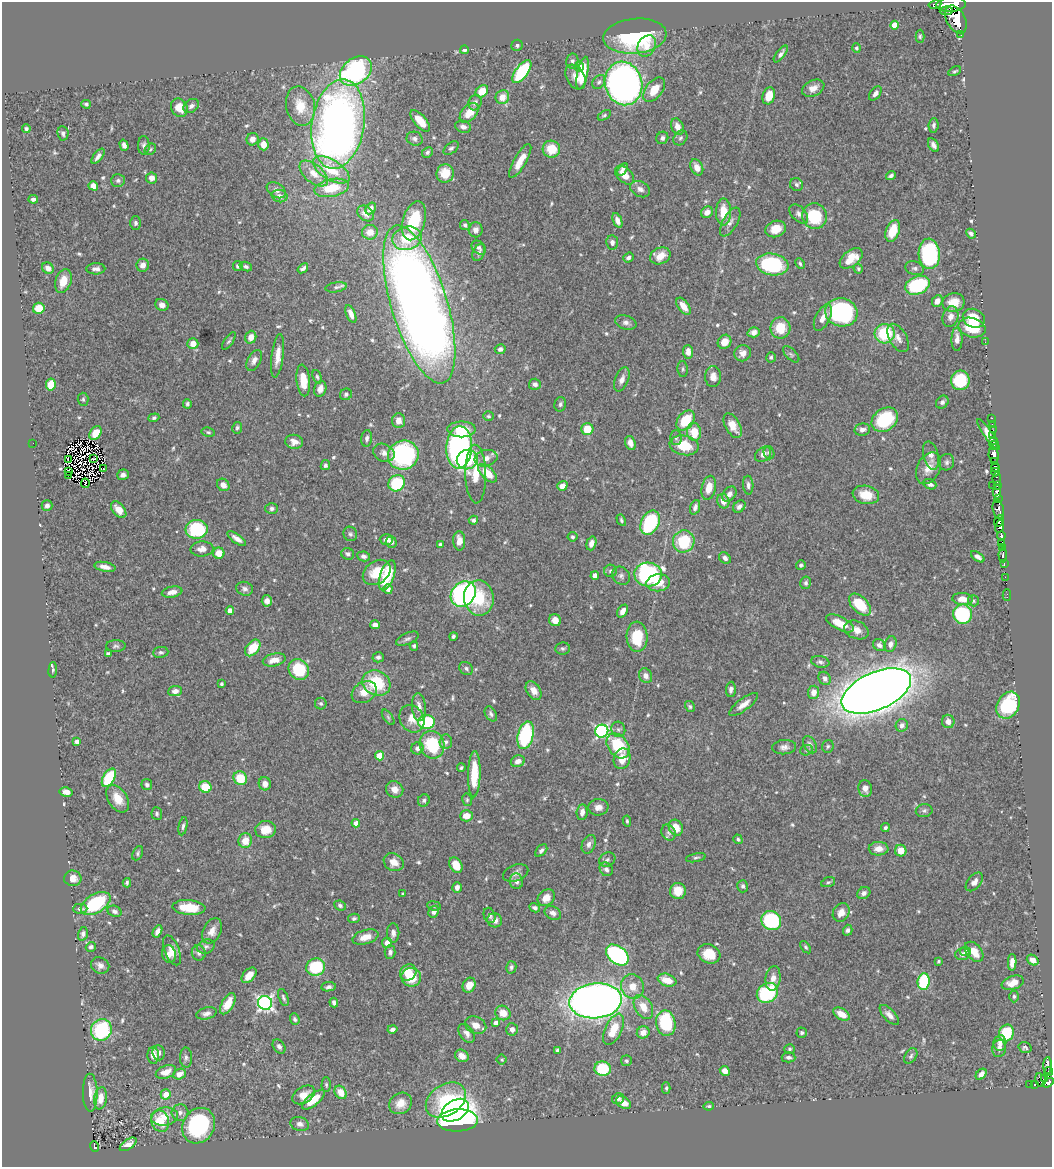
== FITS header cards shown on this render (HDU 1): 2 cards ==
NAXIS1  =                 1050
NAXIS2  =                 1165

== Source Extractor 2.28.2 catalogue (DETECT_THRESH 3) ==
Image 1050 x 1165 px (HDU 1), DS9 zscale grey, 1 PNG px = 1 image px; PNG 1054 x 1169 px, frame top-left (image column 1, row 1165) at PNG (2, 2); each listed source drawn as its Kron ellipse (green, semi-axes under 4 px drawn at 4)
Background 0.641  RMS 0.014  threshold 0.0431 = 3 sigma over >= 5 px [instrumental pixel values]
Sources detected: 627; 9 with non-positive FLUX_AUTO (blend fragments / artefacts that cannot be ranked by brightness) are neither listed nor drawn; of the other 618, the 500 brightest by FLUX_AUTO listed and drawn (118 fainter detections omitted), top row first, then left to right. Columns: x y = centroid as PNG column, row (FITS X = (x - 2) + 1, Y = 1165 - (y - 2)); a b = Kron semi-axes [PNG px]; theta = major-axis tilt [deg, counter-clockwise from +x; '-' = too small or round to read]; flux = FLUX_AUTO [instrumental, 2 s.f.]
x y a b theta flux
935 4 6 4 12 160
951 4 15 7 5 1600
946 11 6 3 8 170
956 19 15 9 -61 1700
895 25 4 4 - 19
960 34 3 2 - 25
635 36 32 17 6 100
920 36 6 4 90 1.7
517 45 6 5 - 1.7
647 46 11 8 57 11
856 48 5 4 - 1.9
464 50 4 3 - 2.5
781 54 10 4 53 3.7
572 61 7 6 - 2.3
579 67 5 4 - 7.5
356 71 17 13 38 160
955 71 7 4 26 1.6
522 72 13 6 54 63
582 73 17 5 78 22
576 77 13 9 -59 7.8
599 82 8 5 52 2.3
624 83 22 18 -77 420
813 88 12 8 25 8.1
654 90 14 8 51 17
482 91 7 5 41 16
875 93 8 5 52 4
769 96 9 6 73 14
502 97 7 6 - 11
475 103 8 6 73 3.6
86 104 5 3 - 1.8
191 106 8 6 37 3.8
300 106 20 14 -77 25
179 108 9 8 - 15
469 113 12 7 49 16
604 115 7 4 32 1.6
420 121 13 6 -49 16
338 124 45 26 81 650
934 125 7 5 83 2.4
463 127 8 6 -18 4.4
677 127 8 6 -68 7.2
26 129 4 4 - 2.1
63 133 7 5 -84 2.9
662 138 6 5 - 2.7
680 138 8 6 50 2.7
252 139 6 6 - 6.6
415 139 8 7 - 3.5
263 144 6 5 - 10
124 145 6 4 -73 3.6
144 145 9 6 -88 3.4
933 145 7 5 -60 4.2
451 148 9 5 38 2.7
150 149 6 5 - 1.5
551 149 9 8 - 22
427 152 6 5 - 2.6
98 156 9 4 52 4
520 161 19 6 59 13
697 167 8 6 -63 8
622 169 7 3 57 3.1
331 170 20 10 -31 26
314 173 17 9 -40 12
445 173 9 8 - 20
625 175 11 7 -44 9.7
891 176 5 3 - 2.7
152 178 5 5 - 5.8
118 181 7 6 - 2.8
796 185 7 6 - 2.6
93 186 5 4 - 6.4
332 188 17 9 12 25
640 189 10 7 -26 4.4
276 190 10 6 -33 3.8
280 196 8 6 -14 5.3
33 199 5 3 - 2.4
371 208 6 5 - 4.4
707 212 6 5 - 6.4
724 212 14 7 89 19
366 213 9 7 -39 6.3
799 214 11 7 -46 4.3
815 216 13 12 - 47
617 220 8 4 -68 4.9
414 221 20 11 74 43
730 222 16 7 60 5.8
135 223 7 5 -90 2.3
465 225 5 4 - 2.8
776 229 10 8 20 13
475 230 7 7 - 4.5
893 231 11 6 69 21
370 232 8 7 - 9.4
971 234 5 4 - 2.8
407 238 15 11 13 27
612 242 7 6 - 4
479 248 8 6 -41 2.8
479 252 9 6 64 2.7
929 254 15 10 -86 100
660 256 10 8 25 13
628 258 5 4 - 3.2
851 258 13 8 38 17
772 264 16 10 -10 100
800 264 5 3 - 1.7
143 265 6 6 - 6
238 266 5 5 - 3.2
246 267 6 4 -20 2.3
48 268 6 5 - 5.7
303 268 6 3 40 2.6
915 268 9 6 -18 3
96 269 9 5 2 4.2
858 269 5 4 - 1.6
63 281 12 8 72 14
917 285 13 9 22 75
336 287 11 5 10 2.4
937 301 6 5 - 6.7
953 302 11 9 10 15
419 304 82 28 -73 1300
162 305 7 5 -29 5.3
683 306 10 5 -54 10
39 308 6 5 - 26
841 312 16 14 -13 130
351 314 9 4 -68 6.5
950 317 10 8 75 6.1
823 318 14 7 64 8.5
974 318 11 9 -25 25
626 322 11 7 -17 4.1
780 328 10 10 - 22
972 328 14 9 -15 32
754 332 6 5 - 5.1
885 334 10 9 - 49
251 337 6 5 - 8.2
898 338 15 8 -59 6.9
957 339 12 5 89 6.3
229 341 10 3 54 1.7
724 342 7 6 - 10
985 342 2 2 - 17
193 344 5 5 - 10
500 349 5 5 - 3.6
688 352 6 5 - 6.4
743 353 8 8 - 7.1
791 354 10 5 -45 2.3
278 356 22 6 83 10
771 357 5 5 - 1.8
254 360 11 6 62 5.7
683 369 8 5 -87 2
317 377 7 4 -73 1.8
713 377 10 8 -89 7
622 379 13 6 68 5.8
303 380 16 6 -84 19
960 380 10 9 - 55
535 384 6 5 - 4.1
51 385 6 5 - 19
320 389 8 6 73 7.2
346 394 6 5 - 2
83 399 6 5 - 1.8
942 402 7 5 47 2.8
187 404 5 4 - 1.9
560 404 7 5 75 2.5
488 416 5 4 - 1.6
154 418 5 4 - 2.2
992 418 2 2 - 7.8
686 420 11 7 52 33
885 420 14 11 36 60
398 421 7 6 - 8.8
992 424 2 2 - 6.6
733 426 13 7 -62 10
237 428 6 5 - 1.8
462 429 14 8 -1 21
587 429 6 6 - 22
862 430 8 6 12 4.1
993 430 2 2 - 7.3
208 432 7 4 -10 1.8
694 432 9 7 -83 21
95 433 7 5 57 12
988 435 18 4 -55 11
993 435 3 2 - 3.6
367 438 8 5 83 2.7
676 438 7 5 -88 2.7
993 440 3 2 - 17
294 442 9 7 -9 6.1
33 443 2 2 - 8
630 443 7 5 -70 5.3
684 445 15 9 -10 28
994 445 4 3 - 16
459 447 21 13 87 320
384 453 11 8 -25 5.4
769 453 7 5 -75 1.8
763 454 9 6 41 6
403 455 15 14 - 130
994 455 8 5 -84 600
931 456 14 7 -76 6.8
486 458 12 8 12 8
68 459 3 2 - 1.8
94 459 3 2 - 1.9
467 460 11 9 22 25
947 462 8 7 - 2.9
995 462 3 2 - 14
325 465 5 4 - 2.3
995 467 4 3 - 130
928 468 17 11 63 11
103 469 3 2 - 5.4
69 471 3 2 - 1.6
995 472 4 3 - 99
487 473 12 6 -43 18
476 474 29 10 -89 23
68 475 3 2 - 69
123 475 6 5 - 3.7
997 479 7 3 -83 41
85 483 5 2 - 3.2
397 483 9 7 41 49
930 484 7 5 -26 3.8
223 485 7 5 -45 5.9
748 485 9 5 -87 3.1
992 485 2 2 - 4.7
997 485 3 2 - 24
562 486 5 4 - 6.5
709 488 12 7 77 12
997 492 7 4 90 190
729 494 8 6 49 5.2
866 495 13 9 -12 17
998 499 3 3 - 26
723 501 7 6 - 7.2
47 506 5 5 - 3.2
695 507 8 4 69 3.9
739 507 7 5 47 3.6
272 508 6 5 - 2.4
998 509 10 5 -79 230
119 510 10 6 -49 11
473 520 4 4 - 2.6
621 520 6 4 -60 1.8
999 521 6 4 65 340
650 523 13 8 63 80
1000 526 6 4 71 320
197 529 11 9 5 71
350 534 7 6 - 2.3
1001 536 4 3 - 210
572 537 5 4 - 1.9
237 539 11 4 -34 6.2
386 540 6 5 - 5.6
459 541 10 6 -87 8.5
684 541 11 10 - 48
391 542 6 5 - 3.2
591 543 7 5 72 5.1
1001 543 4 4 - 150
440 544 4 3 - 1.7
1003 548 3 3 - 130
202 549 11 7 5 6.3
219 553 6 5 - 13
348 554 6 5 - 3.2
1003 555 7 3 -86 92
364 556 6 5 - 3.4
978 557 8 4 -34 3.4
725 558 6 5 - 3.4
1004 564 3 2 - 51
801 565 5 4 - 2.1
105 567 11 4 -11 5.7
610 571 6 6 - 2.4
377 572 15 11 37 25
648 574 13 12 - 160
387 575 16 7 70 41
595 576 4 4 - 7.2
621 576 10 8 -45 3.7
1005 577 2 2 - 5.8
658 583 12 8 8 15
806 583 6 5 - 2.7
245 589 8 7 - 3.7
388 589 5 4 - 4.7
172 592 10 5 10 7.1
463 594 14 11 47 220
1007 595 6 2 90 8
479 598 17 15 -82 43
963 599 10 6 -4 9.2
267 601 5 5 - 5.8
973 601 5 5 - 1.5
860 605 13 8 -45 32
230 611 4 4 - 10
623 611 7 5 56 6.2
962 614 10 9 - 76
555 620 6 6 - 6.9
840 623 15 6 -26 16
375 625 5 4 - 5.4
856 630 13 9 -22 8
453 636 4 3 - 2.2
637 637 15 10 -87 36
407 639 12 5 23 3.2
890 644 8 6 74 4.5
879 645 7 5 -34 3.7
116 646 9 6 2 2.6
414 646 5 4 - 2
253 648 9 6 50 24
563 648 7 6 - 2.2
161 652 7 5 7 2.2
108 653 4 3 - 2
378 657 5 5 - 2.8
274 660 11 6 13 9.6
820 662 9 5 -11 3
466 668 7 6 - 2.7
53 670 8 4 87 2.1
299 670 11 9 -49 49
646 676 8 6 -63 5.3
825 678 7 6 - 4.4
376 683 14 12 -27 45
221 684 4 3 - 1.8
731 689 7 5 86 3.1
175 691 7 5 6 4.9
534 691 10 7 -56 8.9
876 691 37 18 24 2500
364 692 13 10 32 12
813 692 6 5 - 7.8
321 703 6 5 - 2
744 704 18 6 37 8.1
1008 705 14 10 59 69
690 706 5 4 - 1.8
419 707 14 7 -85 8.6
491 714 8 5 -59 2.9
388 717 9 4 -55 2
412 719 14 12 -59 12
948 721 7 6 - 6.3
427 722 8 7 - 68
902 725 6 6 - 4.4
618 729 8 7 - 2.5
602 731 7 6 - 180
526 735 14 7 76 90
77 742 4 4 - 5.3
446 742 7 6 - 3
432 745 14 12 -69 51
810 745 9 6 -59 3.6
618 746 14 10 -53 41
828 746 6 5 - 1.8
784 747 12 7 5 4.7
417 748 6 6 - 3.8
806 750 6 5 - 1.7
379 756 4 4 - 22
622 759 10 8 74 14
518 761 7 5 23 5.8
461 768 4 3 - 1.7
474 774 23 6 89 31
109 778 10 5 60 65
240 778 7 6 - 27
265 784 7 6 - 5.4
147 785 5 5 - 2.4
205 787 6 5 - 25
865 788 8 6 -79 6.2
395 789 9 8 - 7.9
66 792 6 4 -11 5.4
118 799 15 9 -57 15
467 800 6 5 - 1.7
424 801 6 5 - 2.3
598 807 10 8 6 6.3
924 811 8 6 11 2.8
582 812 8 5 83 5.9
157 814 6 5 - 2
466 816 6 5 - 11
627 821 5 3 - 1.5
356 823 4 4 - 7.5
183 826 9 4 79 2.6
676 828 8 7 - 16
885 828 4 3 - 2
266 830 10 8 5 14
669 833 8 6 -62 2.9
738 839 5 4 - 1.6
245 841 7 6 - 14
589 844 10 6 67 4.5
879 849 10 7 2 7.8
541 850 7 4 47 2.8
901 851 6 5 - 13
138 853 7 5 65 1.9
696 858 10 4 11 2.1
607 860 8 7 - 3.1
394 862 10 8 -30 10
456 865 8 6 -63 14
606 869 7 6 - 3.4
516 873 13 8 19 5.3
73 878 8 8 - 8.4
516 881 8 6 -83 4.2
828 882 7 4 19 1.9
974 882 11 6 50 6.1
127 883 5 3 - 1.8
743 886 6 5 - 2.8
457 887 5 4 - 4.7
678 891 8 8 - 16
864 893 7 5 31 3.3
403 894 3 3 - 1.7
546 898 9 7 42 11
96 903 16 9 31 75
340 905 6 4 -26 2.3
434 906 7 4 -7 1.8
189 907 16 7 -5 27
535 908 5 4 - 2.6
80 909 7 5 1 2.6
114 911 7 5 -23 3.7
434 912 6 5 - 4.2
553 913 9 6 -31 4.7
841 913 10 8 58 8.8
489 915 8 5 -70 3
354 918 6 4 11 1.8
495 920 7 7 - 6.6
771 921 10 9 - 91
848 930 5 4 - 2.8
157 931 6 4 61 5.4
212 931 13 9 64 7.9
393 933 10 6 -89 4.3
83 934 7 4 76 2.8
365 937 13 7 16 10
387 943 5 5 - 10
91 947 5 4 - 2.7
206 947 9 6 20 2.8
806 947 7 4 -53 1.8
172 950 16 7 -69 11
965 951 5 4 - 2.9
390 952 7 5 87 3.3
974 952 11 7 -50 15
199 953 7 7 - 3.4
169 954 9 7 -80 6.5
709 954 11 9 -21 23
962 954 7 6 - 4.9
617 955 13 8 -39 180
1033 960 6 5 - 8.3
939 961 3 3 - 1.6
1012 962 8 4 88 7.2
100 965 9 8 - 5.2
316 967 9 8 - 55
511 967 6 5 - 2.4
408 973 9 7 46 16
249 975 9 5 49 11
411 977 10 9 - 24
773 978 12 7 83 8.2
667 980 9 6 -20 16
924 981 8 6 83 73
1013 983 11 7 19 12
469 985 8 6 63 13
633 986 12 11 - 13
328 987 7 4 7 2.7
767 993 11 9 35 81
1014 996 6 4 90 1.9
283 997 9 4 -71 2.4
596 1001 26 17 6 850
334 1002 5 3 - 3.1
265 1003 7 7 - 270
228 1004 12 6 60 16
643 1007 13 8 -60 13
206 1013 10 6 13 4.4
503 1013 8 7 - 13
842 1014 9 5 -32 12
889 1015 13 5 -47 5.9
295 1019 6 4 -69 2.1
496 1023 4 4 - 4.4
666 1023 13 9 -78 69
475 1025 11 8 -25 8.7
392 1029 5 3 - 3.1
512 1029 6 6 - 5.1
613 1029 17 8 64 22
101 1030 11 10 - 85
643 1032 6 6 - 7.8
467 1033 10 7 -55 5.3
802 1033 5 5 - 1.8
1006 1033 8 7 - 41
1000 1043 8 6 81 4.8
279 1046 8 5 -55 3.4
1025 1047 6 5 - 2
790 1049 5 4 - 1.7
999 1049 8 6 81 5.3
558 1050 4 3 - 1.8
158 1053 7 6 - 4.1
153 1055 8 6 -87 9.5
462 1056 7 6 - 8.9
911 1056 8 5 55 2.3
186 1057 10 6 -88 2.9
788 1057 7 5 -2 2.8
502 1059 5 5 - 1.5
626 1061 5 5 - 2.1
1048 1066 8 3 89 81
603 1069 8 7 - 47
725 1071 5 4 - 7.3
1049 1071 4 3 - 79
166 1072 10 6 20 11
179 1074 6 5 - 8.4
981 1074 6 4 46 5.2
1045 1079 4 3 - 14
1040 1080 7 5 -76 60
1048 1083 6 4 33 280
326 1085 7 4 89 1.7
1030 1085 2 2 - 2.5
1034 1085 3 3 - 11
666 1088 5 4 - 1.6
341 1092 7 5 -56 12
90 1093 19 7 -89 8.4
166 1094 5 5 - 11
304 1095 12 8 32 10
101 1098 11 6 81 11
618 1099 6 5 - 2.5
313 1100 14 5 40 21
446 1100 22 15 33 68
401 1103 12 10 35 11
623 1103 8 5 -33 11
709 1106 5 4 - 1.6
455 1110 15 10 32 290
180 1113 8 8 - 4.4
165 1116 13 9 4 11
458 1120 20 11 3 420
160 1121 11 8 -70 23
300 1124 9 7 -16 4.4
199 1126 18 15 59 110
128 1144 9 5 35 7.5
94 1147 5 3 - 41
At the frame edge (FLAGS 8, measured only in part): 2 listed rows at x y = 951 4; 1048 1083
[118 fainter detections neither listed nor drawn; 9 non-positive-flux detections neither listed nor drawn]